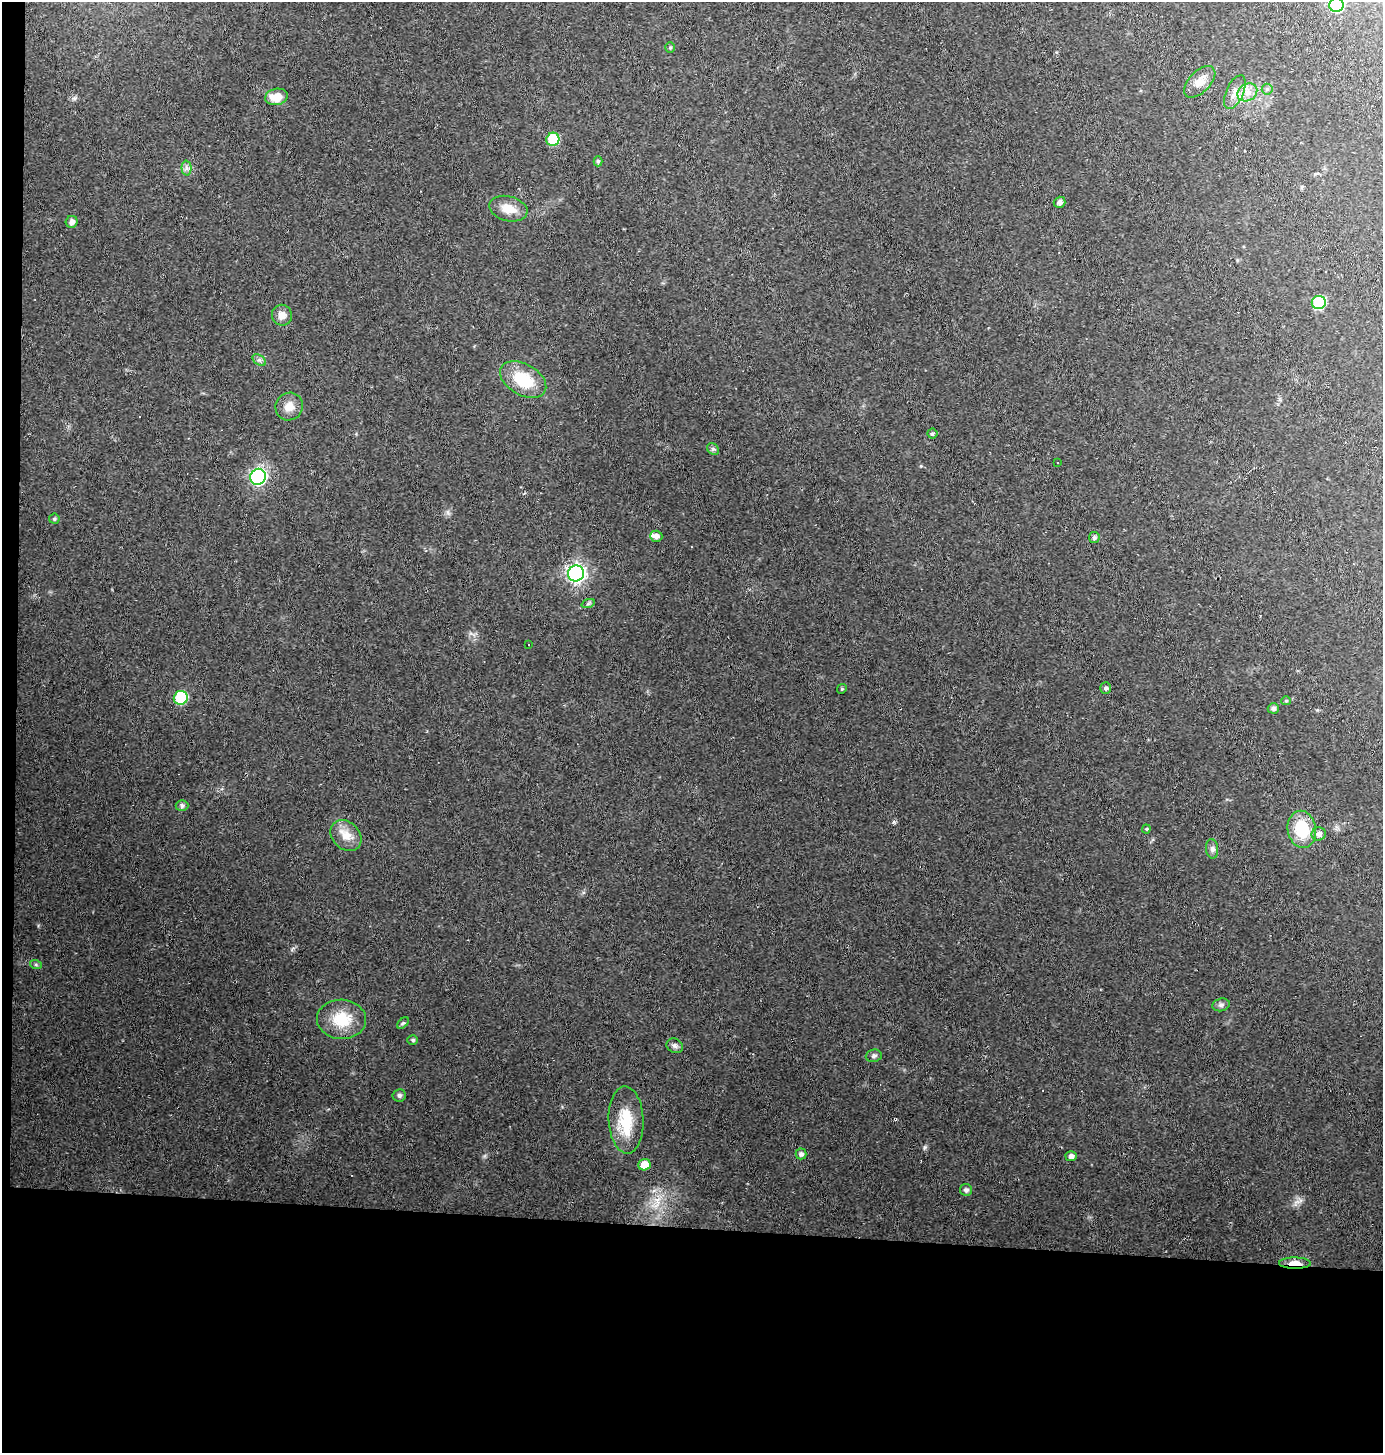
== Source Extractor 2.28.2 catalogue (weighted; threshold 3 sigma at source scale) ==
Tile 7 of 3 x 3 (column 1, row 3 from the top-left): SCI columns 99-1479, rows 1-1451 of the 4379 x 4353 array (HDU 1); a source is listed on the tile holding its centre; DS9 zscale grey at full resolution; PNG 1385 x 1455 px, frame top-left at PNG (2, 2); each listed source drawn as its Kron ellipse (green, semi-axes under 4 px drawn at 4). Shown black and unused: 16% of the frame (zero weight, under 2 of 3 exposures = <1% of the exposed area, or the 3 px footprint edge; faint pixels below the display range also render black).
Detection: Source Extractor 2.28.2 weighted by HDU 2 'WHT'; one run over the whole footprint, this tile lists its part. Background 0.131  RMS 0.011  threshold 0.0488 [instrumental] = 3 sigma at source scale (4.5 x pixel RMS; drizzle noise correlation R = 1.50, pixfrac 1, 0.05/0.05 arcsec/px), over >= 5 px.
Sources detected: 56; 2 cosmic-ray / hot-pixel residue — neither listed nor drawn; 1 inside a brighter listed object's ellipse — not listed separately; the other 53 listed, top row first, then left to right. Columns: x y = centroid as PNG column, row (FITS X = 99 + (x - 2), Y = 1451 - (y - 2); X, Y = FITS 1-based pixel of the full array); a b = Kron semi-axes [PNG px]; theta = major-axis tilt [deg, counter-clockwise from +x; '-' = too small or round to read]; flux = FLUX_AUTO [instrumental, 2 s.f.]
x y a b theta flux
1336 5 7 7 - 120
670 47 5 5 - 1.5
1200 82 19 10 45 12
1267 89 5 5 - 2.1
1235 92 18 8 66 9.2
1247 92 10 8 34 8.6
277 97 11 8 11 16
553 139 6 6 - 56
598 161 5 4 - 1.9
186 168 7 5 -89 3.2
1060 202 6 5 - 3.9
508 209 19 12 -15 17
72 222 6 5 - 5
1319 302 7 6 - 82
282 315 10 10 - 7.9
259 360 7 5 -34 2.7
523 380 25 15 -30 42
289 406 14 13 - 11
932 434 5 5 - 2
713 449 6 5 - 2.1
1057 462 3 3 - 9.3
258 477 8 7 - 280
54 519 5 5 - 1.7
656 536 6 5 - 4.4
1094 537 5 5 - 2.4
576 573 8 8 - 470
588 604 7 4 19 1.8
528 644 2 2 - 0.84
1106 688 6 5 - 2.3
842 689 5 4 - 1.4
181 698 7 6 - 80
1286 701 5 4 - 1.3
1273 708 5 5 - 3.4
182 805 6 5 - 2.9
1146 829 4 4 - 1.1
1302 829 19 14 -80 42
1319 834 7 6 - 4.4
346 836 17 13 -46 15
1212 849 10 6 -85 3.6
36 965 6 4 -19 1.6
1221 1005 9 6 14 3.2
342 1019 24 19 -4 36
403 1023 7 4 44 1.7
413 1040 5 4 - 1.8
675 1046 8 7 - 3.2
874 1056 8 6 7 2.8
399 1095 6 6 - 2.9
626 1120 33 17 -88 37
801 1154 5 5 - 3.3
1071 1156 5 5 - 4.2
644 1165 6 5 - 15
966 1190 6 6 - 3.1
1295 1263 16 5 -1 12
Overlapping masked pixels (flux is a lower limit): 1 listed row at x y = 1295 1263
Isophote crosses this tile's border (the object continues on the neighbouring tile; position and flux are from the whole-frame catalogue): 1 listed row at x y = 1336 5
Unlisted compact peaks at least as high as the median listed source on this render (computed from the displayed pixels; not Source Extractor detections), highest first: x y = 925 1147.